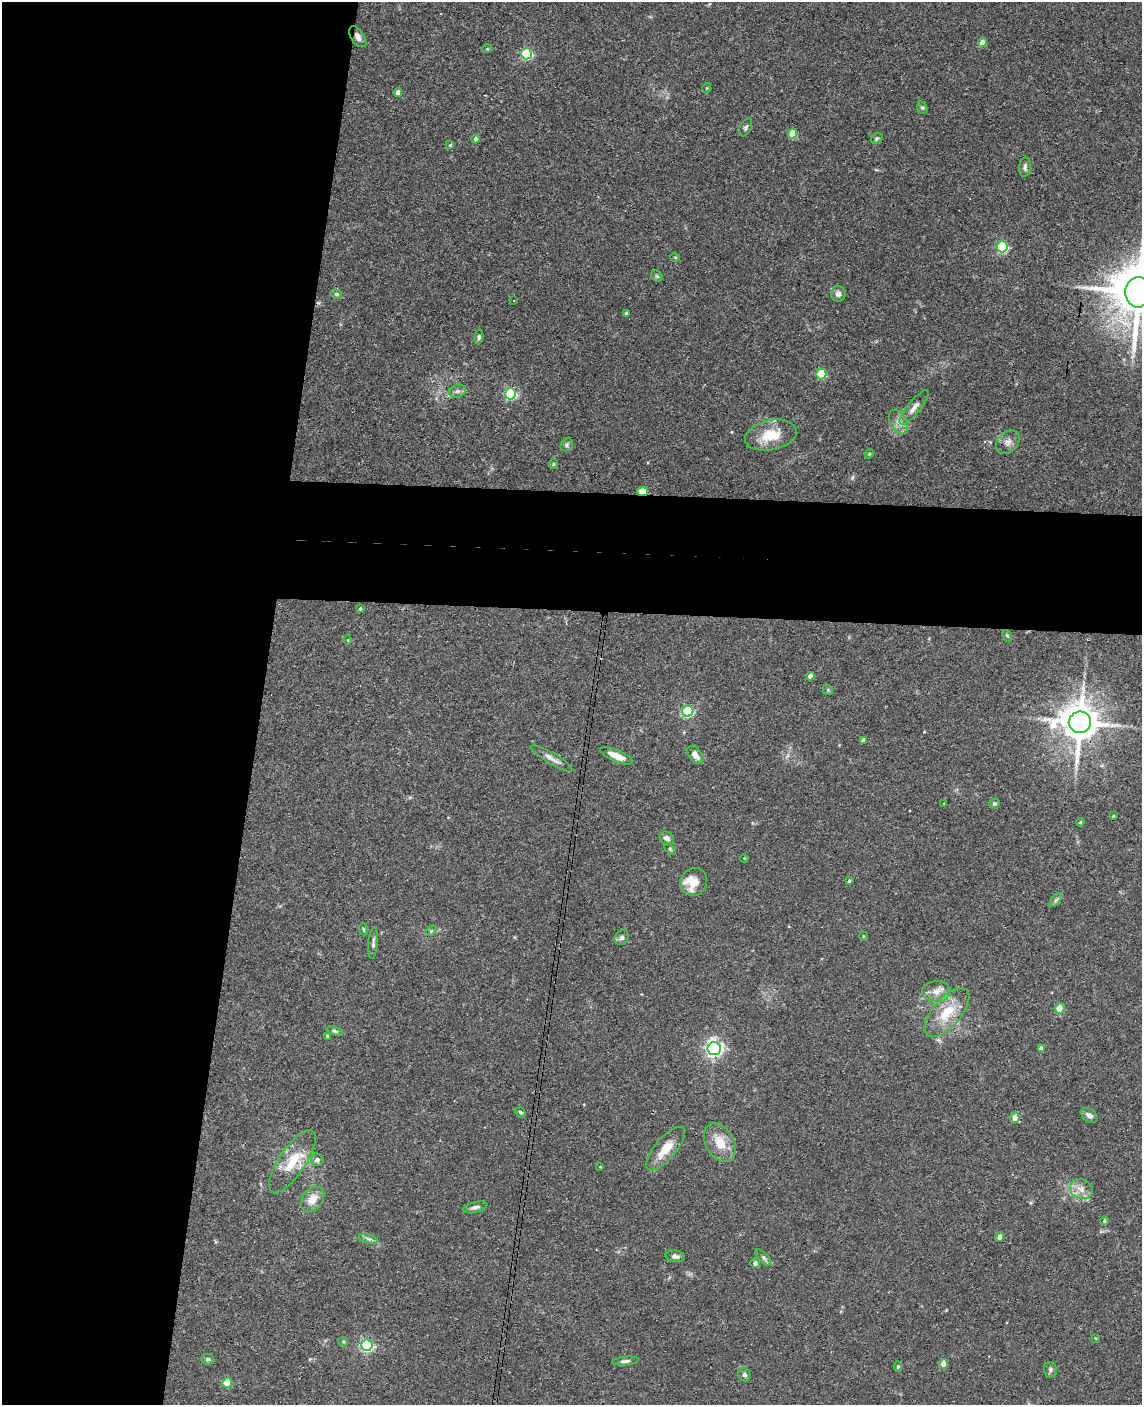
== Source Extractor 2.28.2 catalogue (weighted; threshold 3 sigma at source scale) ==
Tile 5 of 4 x 3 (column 1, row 2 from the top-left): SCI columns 10-1149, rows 1569-2971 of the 4579 x 4650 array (HDU 1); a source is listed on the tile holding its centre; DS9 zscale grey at full resolution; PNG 1144 x 1407 px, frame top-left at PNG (2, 2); each listed source drawn as its Kron ellipse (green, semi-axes under 4 px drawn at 4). Shown black and unused: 29% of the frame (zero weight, under 3 of 4 exposures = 6% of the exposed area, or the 3 px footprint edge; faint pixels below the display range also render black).
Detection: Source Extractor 2.28.2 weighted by HDU 2 'WHT'; one run over the whole footprint, this tile lists its part. Background 0.062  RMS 0.0055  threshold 0.0245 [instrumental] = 3 sigma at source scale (4.5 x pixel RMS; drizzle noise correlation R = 1.50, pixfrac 1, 0.05/0.05 arcsec/px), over >= 5 px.
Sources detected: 97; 1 too faint to see at this stretch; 1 cosmic-ray / hot-pixel residue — neither listed nor drawn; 2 inside a brighter listed object's ellipse — not listed separately; the other 93 listed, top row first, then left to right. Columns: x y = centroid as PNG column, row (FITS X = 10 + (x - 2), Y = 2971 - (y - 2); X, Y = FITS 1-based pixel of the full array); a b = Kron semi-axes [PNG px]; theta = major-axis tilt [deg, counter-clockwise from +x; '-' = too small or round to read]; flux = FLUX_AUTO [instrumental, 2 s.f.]
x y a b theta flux
358 37 12 6 -54 2.7
982 43 4 4 - 8.7
487 49 5 3 - 0.42
527 54 5 5 - 58
707 88 5 3 - 0.42
398 93 4 4 - 4
922 108 6 5 - 0.86
746 127 9 5 63 1.3
793 134 5 4 - 12
877 138 6 4 30 0.88
476 139 4 4 - 2.2
450 145 4 4 - 0.76
1025 167 10 5 83 1.6
1002 247 5 5 - 57
675 257 5 3 - 0.44
657 276 6 5 - 0.74
1138 292 15 13 85 3200
336 294 6 4 -16 0.81
838 294 7 7 - 2.3
513 300 3 3 - 3.2
626 313 3 3 - 1
479 337 7 4 85 1
821 374 5 5 - 29
457 391 8 6 19 1.7
510 394 5 5 - 66
914 407 21 6 51 3.9
898 422 13 8 -60 3.9
771 435 26 15 12 14
1008 442 13 9 44 3.3
567 445 7 5 51 1
869 454 5 4 - 0.51
553 464 5 4 - 0.61
643 491 5 4 - 11
360 609 3 3 - 0.73
1007 636 6 4 -67 0.71
348 640 4 3 - 0.43
810 676 4 4 - 2.8
828 690 6 4 -47 0.7
688 711 5 5 - 52
1080 722 11 10 - 1600
863 740 4 4 - 1.8
695 755 10 6 -53 3.5
616 756 17 6 -22 5.6
552 758 24 5 -30 3.3
944 803 3 2 - 0.37
994 804 5 5 - 0.87
1113 816 3 3 - 0.59
1080 822 4 3 - 0.56
667 838 7 6 - 2.3
670 849 6 4 -46 0.71
744 858 4 3 - 0.39
849 881 3 3 - 0.9
694 882 14 13 - 6.5
1056 900 8 4 53 1.2
364 929 7 3 -81 0.68
431 931 6 4 46 0.74
863 936 4 3 - 0.39
622 937 7 6 - 1.6
373 943 16 5 85 1.9
936 991 14 10 3 5.1
1060 1008 5 4 - 15
947 1012 30 14 49 16
335 1031 8 4 -18 0.97
327 1036 3 3 - 1
714 1049 6 6 - 180
1041 1049 4 4 - 2.9
521 1112 6 4 -50 0.97
1089 1115 9 6 -37 2.4
1015 1118 5 4 - 5.1
720 1143 21 14 -60 9.9
666 1149 27 10 50 9.5
317 1160 6 6 - 1.8
292 1161 36 13 56 15
600 1167 4 3 - 0.4
1081 1189 12 10 -25 4.6
312 1199 14 10 50 6.5
475 1207 12 5 14 2
1104 1221 4 4 - 0.93
1000 1237 4 4 - 3.3
368 1239 10 4 -17 1.4
675 1256 10 5 -12 1.8
763 1257 10 4 -44 1.6
755 1263 5 5 - 2.2
1095 1338 3 2 - 0.49
343 1341 5 4 - 0.63
367 1345 6 5 - 88
208 1359 6 5 - 0.93
626 1361 13 4 5 1.6
943 1364 4 4 - 8.4
898 1367 5 4 - 0.99
1050 1370 7 6 - 1.5
744 1375 7 6 - 1.3
227 1383 5 4 - 14
Overlapping masked pixels (flux is a lower limit): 3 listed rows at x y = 358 37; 643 491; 1080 722
Isophote crosses this tile's border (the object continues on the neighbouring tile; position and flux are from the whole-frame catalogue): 1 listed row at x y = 1138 292